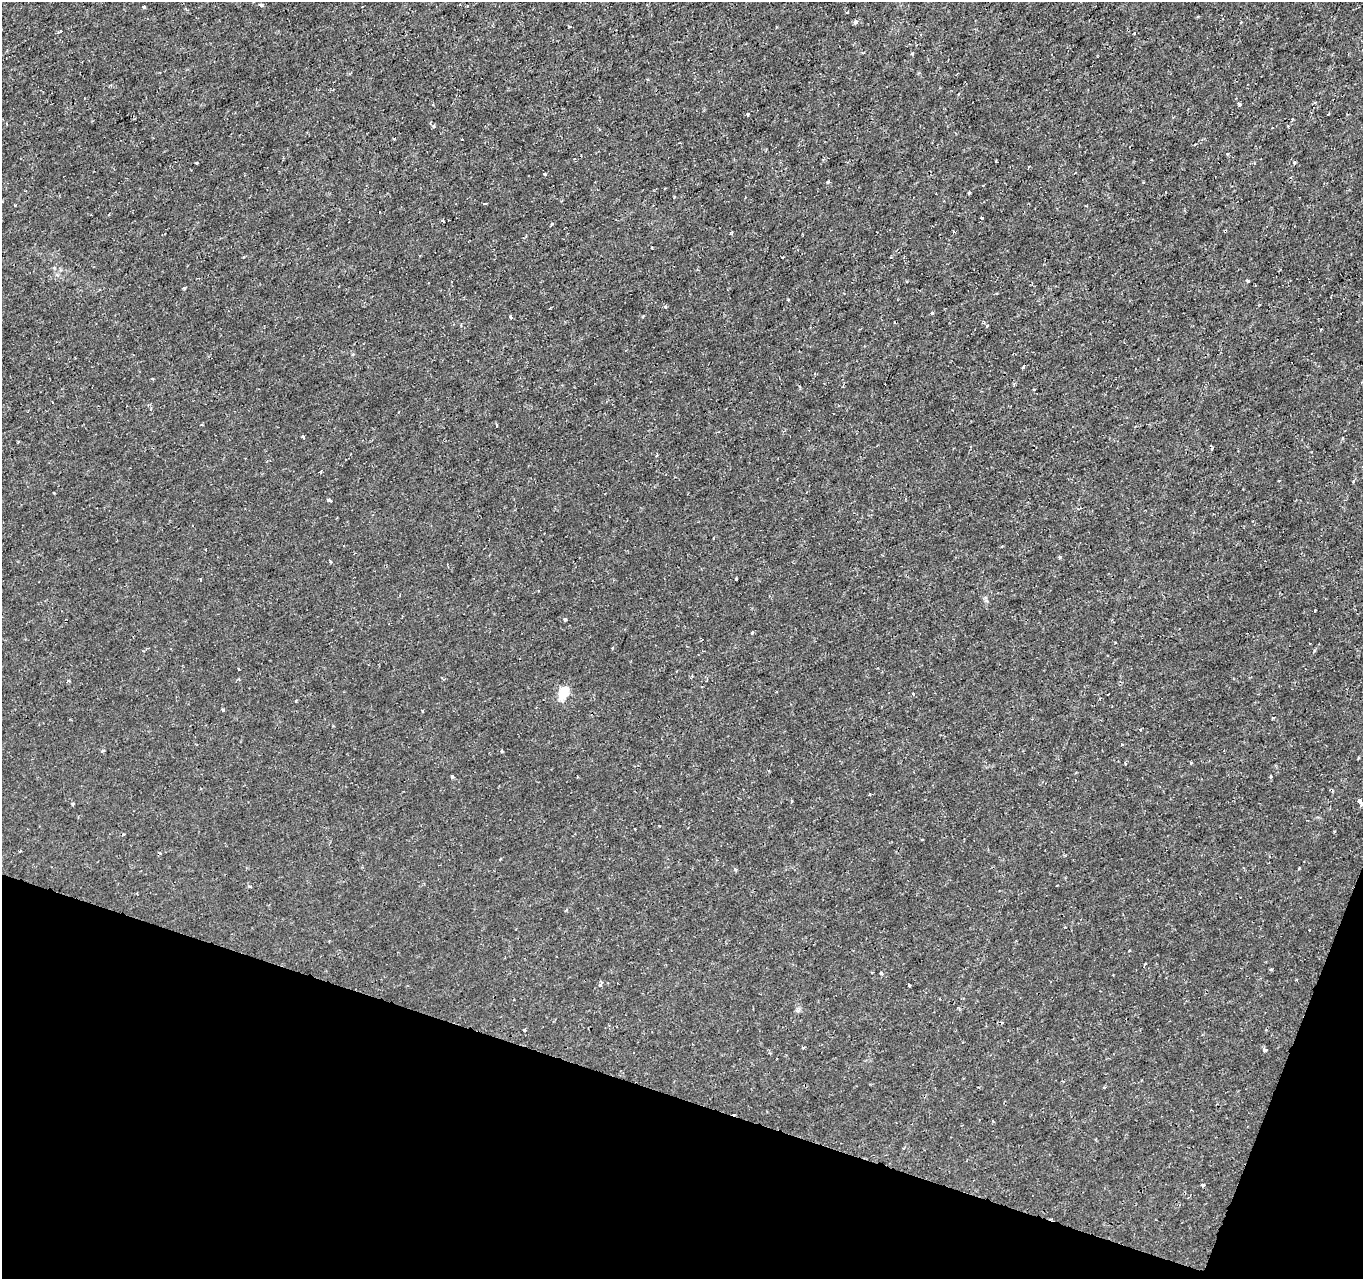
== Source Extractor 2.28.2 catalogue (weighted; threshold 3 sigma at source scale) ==
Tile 15 of 4 x 4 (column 3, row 4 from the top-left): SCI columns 2723-4083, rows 214-1490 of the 5451 x 5597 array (HDU 1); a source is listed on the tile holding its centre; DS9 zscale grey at full resolution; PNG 1365 x 1281 px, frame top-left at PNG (2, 2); no overlay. Shown black and unused: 16% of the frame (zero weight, under 2 of 3 exposures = <1% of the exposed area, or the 3 px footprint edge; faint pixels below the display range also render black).
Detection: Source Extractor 2.28.2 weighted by HDU 2 'WHT'; one run over the whole footprint, this tile lists its part. Background -7.05e-05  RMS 9.5e-04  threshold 0.00429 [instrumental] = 3 sigma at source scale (4.5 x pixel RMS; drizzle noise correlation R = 1.50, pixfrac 1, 0.0396/0.0396 arcsec/px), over >= 5 px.
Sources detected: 68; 2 cosmic-ray / hot-pixel residue — not listed; the other 66 listed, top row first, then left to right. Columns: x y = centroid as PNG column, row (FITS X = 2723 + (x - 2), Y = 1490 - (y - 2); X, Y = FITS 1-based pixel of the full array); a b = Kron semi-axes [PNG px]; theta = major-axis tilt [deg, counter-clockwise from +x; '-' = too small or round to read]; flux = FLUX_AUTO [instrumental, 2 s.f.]
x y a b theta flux
261 5 4 3 - 0.29
144 7 3 3 - 0.38
847 12 4 2 - 0.076
855 22 4 4 - 0.37
569 26 3 2 - 0.14
1134 33 3 2 - 0.13
1239 104 4 3 - 0.61
748 114 3 3 - 0.18
1328 114 3 2 - 0.063
434 127 4 4 - 0.12
462 139 3 2 - 0.067
996 161 3 2 - 0.081
1294 162 3 3 - 0.13
196 163 2 2 - 0.086
1029 166 4 2 - 0.067
544 174 3 3 - 0.1
828 182 5 3 - 0.12
969 193 5 3 - 0.098
485 203 4 3 - 0.083
15 205 3 3 - 0.1
982 218 3 3 - 0.3
443 221 3 2 - 0.11
551 224 4 3 - 0.14
953 231 3 2 - 0.076
783 257 3 2 - 0.089
1248 281 3 3 - 0.21
184 288 3 3 - 0.26
665 307 4 3 - 0.14
932 313 3 3 - 0.13
511 317 4 3 - 0.15
1023 367 4 2 - 0.098
1034 389 3 3 - 0.099
303 437 3 3 - 0.16
1342 438 3 3 - 0.14
328 500 3 3 - 0.38
205 549 3 2 - 0.11
1060 557 3 3 - 0.22
330 562 3 3 - 0.2
736 579 3 3 - 0.11
565 619 4 3 - 0.12
752 633 5 3 - 0.093
612 648 3 2 - 0.074
239 669 3 2 - 0.079
68 681 4 3 - 0.14
564 692 17 9 65 1.3
296 701 3 2 - 0.12
223 710 3 3 - 0.2
1122 744 3 3 - 0.082
102 751 4 3 - 0.12
1191 763 3 3 - 0.093
452 776 3 3 - 0.25
1359 801 4 3 - 0.59
73 804 3 3 - 0.12
1361 805 3 3 - 0.15
923 840 3 2 - 0.13
20 851 3 2 - 0.29
735 869 4 3 - 0.11
1056 885 3 2 - 0.13
250 887 4 3 - 0.11
1271 970 3 3 - 0.16
880 973 3 3 - 0.12
600 985 8 4 54 0.23
909 985 3 3 - 0.22
525 1030 3 3 - 0.21
1265 1050 4 3 - 0.66
1203 1185 3 3 - 0.19